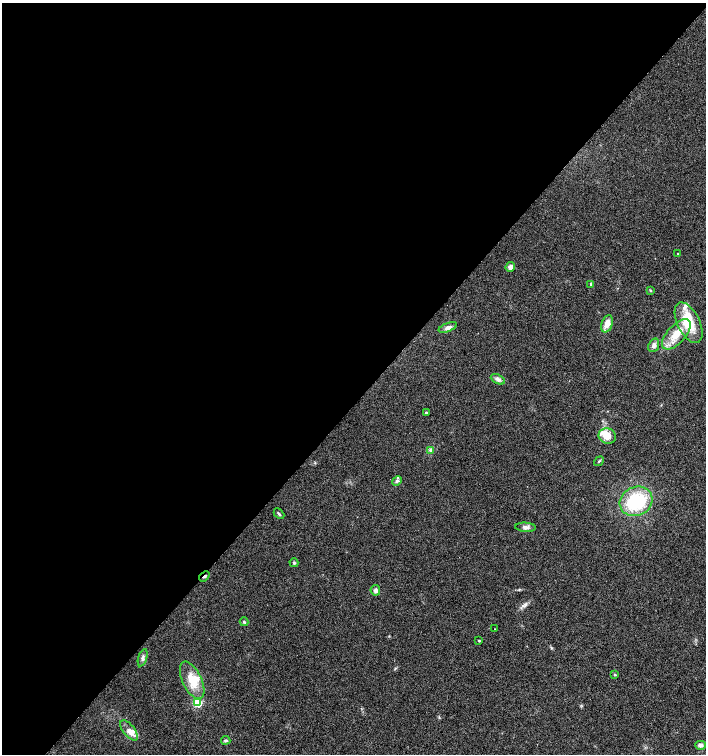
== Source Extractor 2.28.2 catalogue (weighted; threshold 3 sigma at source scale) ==
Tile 5 of 4 x 4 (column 1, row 2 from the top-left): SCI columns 163-1570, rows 3015-4518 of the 6025 x 6023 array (HDU 1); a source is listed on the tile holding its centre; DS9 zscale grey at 2 x 2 block average (1 PNG px = mean of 2 x 2 image px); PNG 708 x 756 px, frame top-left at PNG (2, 3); each listed source drawn as its Kron ellipse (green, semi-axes under 4 px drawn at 4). Shown black and unused: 53% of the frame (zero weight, under 2 of 3 exposures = <1% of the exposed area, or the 3 px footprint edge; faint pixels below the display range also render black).
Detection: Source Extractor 2.28.2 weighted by HDU 2 'WHT'; one run over the whole footprint, this tile lists its part. Background 0.0301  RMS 0.0063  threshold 0.0283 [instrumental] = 3 sigma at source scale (4.5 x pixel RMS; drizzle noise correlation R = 1.50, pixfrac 1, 0.0396/0.0396 arcsec/px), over >= 5 px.
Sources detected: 38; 7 inside a brighter listed object's ellipse — not listed separately; the other 31 listed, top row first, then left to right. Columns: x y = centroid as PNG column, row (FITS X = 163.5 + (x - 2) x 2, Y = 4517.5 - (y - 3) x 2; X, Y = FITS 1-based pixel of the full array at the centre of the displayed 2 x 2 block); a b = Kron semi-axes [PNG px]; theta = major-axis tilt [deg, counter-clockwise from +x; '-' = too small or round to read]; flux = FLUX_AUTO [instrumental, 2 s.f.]
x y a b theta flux
678 254 2 2 - 1
510 267 5 4 - 6.3
591 284 4 3 - 1.8
650 290 4 2 - 1.1
689 323 22 11 -64 47
607 324 9 5 71 14
448 327 10 4 21 5.6
676 334 19 9 48 28
654 345 7 5 68 5.4
498 379 7 4 -27 5.4
426 412 3 3 - 2.5
607 436 9 7 -21 18
431 450 4 3 - 2.4
599 461 5 2 - 1.6
397 481 5 4 - 2.8
636 501 17 14 26 92
279 514 6 3 -45 2.2
526 527 10 4 -3 5.2
294 563 4 3 - 1.8
204 576 6 2 39 2.5
375 590 5 5 - 4.7
244 622 4 3 - 1.9
494 629 2 2 - 0.52
479 641 2 2 - 1.5
143 658 9 4 73 4.2
615 675 2 2 - 1.9
192 680 20 9 -64 29
197 703 3 3 - 95
129 730 12 5 -51 12
226 740 4 4 - 2.2
701 745 5 4 - 5.5
Overlapping masked pixels (flux is a lower limit): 1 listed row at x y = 204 576
Diffuse or blended objects may show on this block-average render without a row.